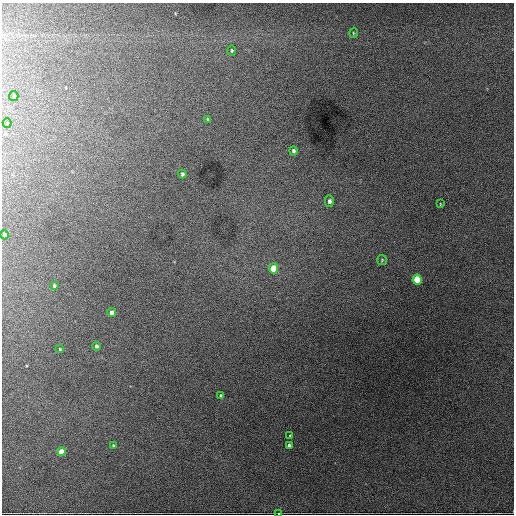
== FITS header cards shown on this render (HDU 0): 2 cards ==
NAXIS1  =                  512 / Axis length
NAXIS2  =                  512 / Axis length

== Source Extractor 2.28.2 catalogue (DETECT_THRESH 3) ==
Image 512 x 512 px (HDU 0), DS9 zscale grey, 1 PNG px = 1 image px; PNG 516 x 516 px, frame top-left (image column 1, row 512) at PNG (2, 3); each listed source drawn as its Kron ellipse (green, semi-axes under 4 px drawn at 4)
Background 2560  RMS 50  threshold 151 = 3 sigma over >= 5 px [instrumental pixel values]
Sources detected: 23; all 23 listed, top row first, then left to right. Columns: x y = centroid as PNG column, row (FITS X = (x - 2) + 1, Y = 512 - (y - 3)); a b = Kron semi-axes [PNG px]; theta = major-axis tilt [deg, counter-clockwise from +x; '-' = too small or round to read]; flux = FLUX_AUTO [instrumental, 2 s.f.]
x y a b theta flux
353 33 5 3 - 3100
232 50 5 3 - 3800
14 96 5 4 - 4000
208 119 4 3 - 4300
7 123 5 4 - 3800
293 151 4 4 - 7800
182 174 4 3 - 7500
329 201 5 4 - 11000
440 204 4 2 - 2300
4 235 4 3 - 15000
382 260 5 5 - 4000
274 268 5 4 - 91000
417 280 5 4 - 170000
54 286 4 3 - 5100
112 312 4 4 - 21000
96 346 4 3 - 8900
60 349 3 3 - 3100
221 396 4 4 - 9300
290 436 4 3 - 3700
113 445 3 3 - 3400
289 446 4 3 - 12000
61 452 4 4 - 55000
279 513 3 2 - 3200
At the frame edge (FLAGS 8, measured only in part): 1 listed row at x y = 279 513